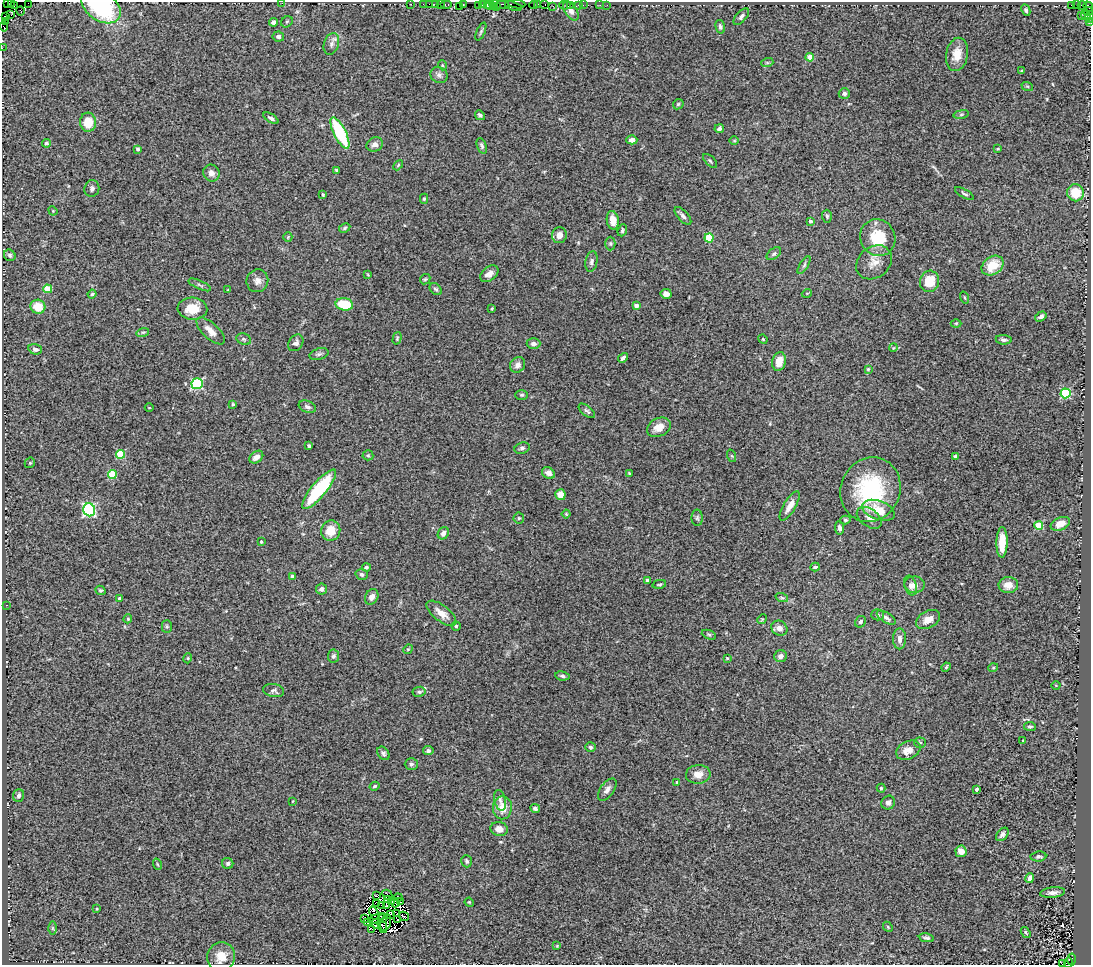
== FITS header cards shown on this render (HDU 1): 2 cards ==
NAXIS1  =                 1089
NAXIS2  =                  963

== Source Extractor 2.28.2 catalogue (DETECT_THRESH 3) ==
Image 1089 x 963 px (HDU 1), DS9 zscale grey, 1 PNG px = 1 image px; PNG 1093 x 967 px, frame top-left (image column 1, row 963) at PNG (2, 2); each listed source drawn as its Kron ellipse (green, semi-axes under 4 px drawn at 4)
Background 1.51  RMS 0.12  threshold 0.346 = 3 sigma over >= 5 px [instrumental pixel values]
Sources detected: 290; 11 with non-positive FLUX_AUTO (blend fragments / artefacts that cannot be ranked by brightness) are neither listed nor drawn; the other 279 listed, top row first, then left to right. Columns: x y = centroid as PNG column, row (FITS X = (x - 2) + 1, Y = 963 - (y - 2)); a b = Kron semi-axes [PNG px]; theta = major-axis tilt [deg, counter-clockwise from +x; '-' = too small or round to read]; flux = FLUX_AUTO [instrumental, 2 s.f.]
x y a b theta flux
11 2 2 2 - 22
7 3 2 2 - 17
28 3 2 2 - 59
282 3 3 3 - 14
411 4 2 2 - 52
423 4 2 2 - 56
429 4 2 2 - 38
435 4 2 2 - 100
440 4 2 2 - 29
463 4 3 2 - 140
482 4 3 3 - 240
487 4 2 2 - 36
494 4 5 3 - 110
502 4 7 2 0 300
517 4 8 2 -6 250
537 4 3 2 - 80
545 4 2 2 - 17
446 5 6 3 0 100
478 5 4 2 - 210
490 5 4 3 - 110
534 5 4 2 - 53
565 5 6 2 0 62
570 5 2 2 - 27
578 5 3 3 - 85
583 5 2 2 - 25
600 5 2 2 - 29
607 5 2 2 - 7.3
1071 5 3 3 - 670
1076 5 3 3 - 40
14 6 3 2 - 27
101 6 21 14 -34 790
459 6 2 2 - 54
496 6 3 2 - 170
513 6 8 3 -19 220
553 6 3 2 - 16
1082 6 5 3 - 53
1088 6 5 3 - 210
1026 10 6 4 -63 14
21 11 4 3 - 88
571 11 10 6 -56 39
1088 11 5 4 - 120
11 15 3 2 - 39
1082 16 3 2 - 11
1086 16 5 3 - 38
6 17 2 2 - 22
741 17 10 5 49 22
1089 17 5 2 - 180
6 22 3 2 - 84
273 22 4 4 - 25
287 22 6 5 - 12
1090 22 3 2 - 78
4 26 5 2 - 330
720 27 7 4 -75 19
481 32 9 4 67 14
278 36 6 5 - 23
331 44 11 7 72 35
2 48 2 2 - 42
957 54 17 11 80 110
810 57 4 4 - 140
767 63 6 4 18 10
442 65 5 3 - 7.5
1022 71 4 2 - 6.4
439 75 9 7 -26 27
1027 86 6 3 -18 8.6
844 94 6 5 - 18
678 104 6 4 46 11
961 114 8 4 8 14
480 115 5 4 - 15
271 118 8 4 -33 19
88 122 9 8 - 160
719 129 4 4 - 22
340 133 17 6 -63 470
632 140 5 4 - 37
734 141 5 3 - 7.2
46 143 4 4 - 14
375 144 8 7 - 38
482 146 8 4 -70 17
138 149 3 3 - 16
998 149 4 3 - 6.2
710 161 9 4 -45 15
398 165 6 3 47 9.2
337 170 4 3 - 11
211 173 9 8 - 39
92 188 8 7 - 25
1075 193 8 8 - 160
964 194 10 3 -31 14
323 195 4 3 - 8.7
424 199 5 4 - 8.5
53 211 5 4 - 6.6
683 216 11 5 -48 25
827 216 6 5 - 13
613 220 9 6 -80 75
810 221 3 3 - 21
345 228 6 4 29 11
622 230 6 4 68 14
559 235 8 7 - 60
288 237 5 2 - 6.5
709 238 4 4 - 280
878 238 19 17 -63 270
610 244 7 5 90 12
774 254 8 5 38 18
10 255 6 5 - 16
591 261 10 6 79 25
874 262 19 15 39 100
804 265 10 4 58 15
993 266 12 9 34 180
489 274 10 6 37 48
368 275 4 3 - 6.8
425 279 6 4 43 10
257 281 11 10 - 47
930 281 11 9 80 140
200 285 12 3 -24 15
48 289 4 4 - 200
436 289 7 5 -42 15
228 290 4 3 - 6.2
807 293 5 3 - 6.2
92 294 4 4 - 10
666 294 6 5 - 33
965 297 6 3 -71 7.5
344 304 9 6 -10 260
636 305 4 4 - 42
38 307 7 7 - 140
492 308 4 3 - 7.9
192 309 15 11 -3 160
1041 316 6 4 33 23
956 323 5 3 - 7.6
211 331 18 7 -43 71
143 332 6 4 18 12
397 338 6 4 75 11
244 339 7 5 -21 16
763 339 5 4 - 8.7
1004 340 8 4 -6 19
296 343 9 7 54 25
533 344 7 5 2 28
893 348 4 3 - 6.3
35 349 7 5 -15 25
319 354 10 5 15 20
623 358 5 4 - 21
779 361 9 7 76 85
518 365 8 7 - 36
868 369 4 4 - 8.9
197 384 5 5 - 750
1065 393 5 5 - 570
522 395 6 5 - 12
233 404 3 3 - 7.6
307 407 9 5 -21 23
149 408 4 3 - 5.4
587 411 10 5 -39 16
659 427 12 9 27 77
309 446 3 3 - 19
522 448 8 5 18 20
121 454 4 4 - 300
368 455 5 5 - 11
732 456 6 4 -70 11
955 456 3 3 - 11
256 457 8 5 36 33
30 463 5 4 - 11
548 473 7 5 -32 35
629 473 3 3 - 6.4
112 475 4 4 - 340
319 489 25 7 50 610
870 490 33 29 66 690
560 495 5 5 - 94
790 506 17 6 59 65
89 510 6 6 - 1300
878 510 17 9 -20 160
566 514 4 4 - 7.8
519 518 5 5 - 12
697 518 8 5 -89 17
869 518 14 8 -36 50
845 520 5 4 - 13
1060 524 10 6 24 87
1039 525 4 4 - 360
840 528 7 4 -81 27
331 531 10 9 - 120
443 533 6 5 - 36
261 542 4 3 - 8.9
1002 542 15 5 89 180
366 567 4 4 - 14
815 567 4 3 - 15
362 574 6 5 - 21
292 576 4 4 - 11
647 580 4 3 - 27
659 584 7 3 11 9
915 585 10 8 -3 42
1008 585 10 8 -3 75
911 586 10 6 -72 29
321 589 5 5 - 26
100 590 5 4 - 13
372 597 8 6 61 43
120 598 3 3 - 19
782 598 6 4 -19 12
6 605 3 2 - 4.1
441 613 18 8 -38 71
877 615 6 5 - 14
886 618 11 5 -33 24
128 619 4 3 - 9.5
762 619 5 4 - 8.6
928 620 13 8 28 74
860 622 6 5 - 22
456 626 4 4 - 13
167 627 6 5 - 13
779 628 8 7 - 46
709 635 7 4 -22 12
899 639 10 6 90 41
408 649 5 4 - 7.8
333 656 6 5 - 18
780 656 6 5 - 34
188 658 5 3 - 7.5
727 658 3 3 - 8.1
946 667 5 4 - 8.7
993 668 5 3 - 6.7
562 676 7 4 -9 16
1056 685 4 3 - 5.4
274 690 10 6 -12 23
419 692 6 5 - 15
1030 727 6 4 -8 14
1023 740 3 2 - 7.3
920 743 6 5 - 14
590 747 5 5 - 18
908 750 13 9 27 85
428 751 5 4 - 21
383 753 7 5 -53 18
411 764 6 6 - 20
698 774 12 9 6 67
677 782 3 3 - 15
375 786 5 4 - 13
881 788 4 4 - 9.5
977 789 3 3 - 20
607 790 13 6 55 40
19 795 6 5 - 23
500 800 10 5 -78 25
293 801 3 2 - 4.8
888 803 7 6 - 26
502 808 11 9 86 100
535 808 5 4 - 22
499 829 9 7 -9 51
1002 834 8 5 49 22
961 851 6 5 - 56
1038 856 8 5 5 22
467 861 6 5 - 18
228 863 6 5 - 19
157 864 6 3 -70 9.4
1030 878 5 4 - 26
1053 893 12 5 6 37
387 895 5 2 - 18
376 896 2 2 - 9.3
398 897 4 2 - 12
388 900 3 2 - 7
391 901 3 2 - 6.3
401 902 2 2 - 16
469 902 5 3 - 7.1
377 903 4 2 - 15
395 903 5 2 - 14
387 905 3 2 - 3.1
381 906 4 2 - 3
97 909 4 3 - 6.4
374 913 7 3 -68 41
390 914 3 2 - 23
396 914 3 2 - 2.3
404 916 5 2 - 13
377 918 9 2 22 7.6
365 919 4 2 - 11
382 919 2 2 - 0.78
398 920 3 2 - 13
367 922 3 2 - 9.2
386 922 9 5 72 3.7
376 924 5 2 - 4.1
382 926 7 2 -68 20
888 927 5 4 - 9.5
52 928 6 4 -89 10
371 929 2 2 - 4.9
1026 932 6 3 -54 10
926 938 8 4 -9 17
557 946 4 4 - 6.6
221 957 15 14 - 100
1072 959 6 3 -86 320
1068 963 5 4 - 270
1062 964 2 2 - 15
At the frame edge (FLAGS 8, measured only in part): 12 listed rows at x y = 11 2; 7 3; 28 3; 282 3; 101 6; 1088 6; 1089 17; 1090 22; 4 26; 2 48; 1068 963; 1062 964
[11 non-positive-flux detections neither listed nor drawn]